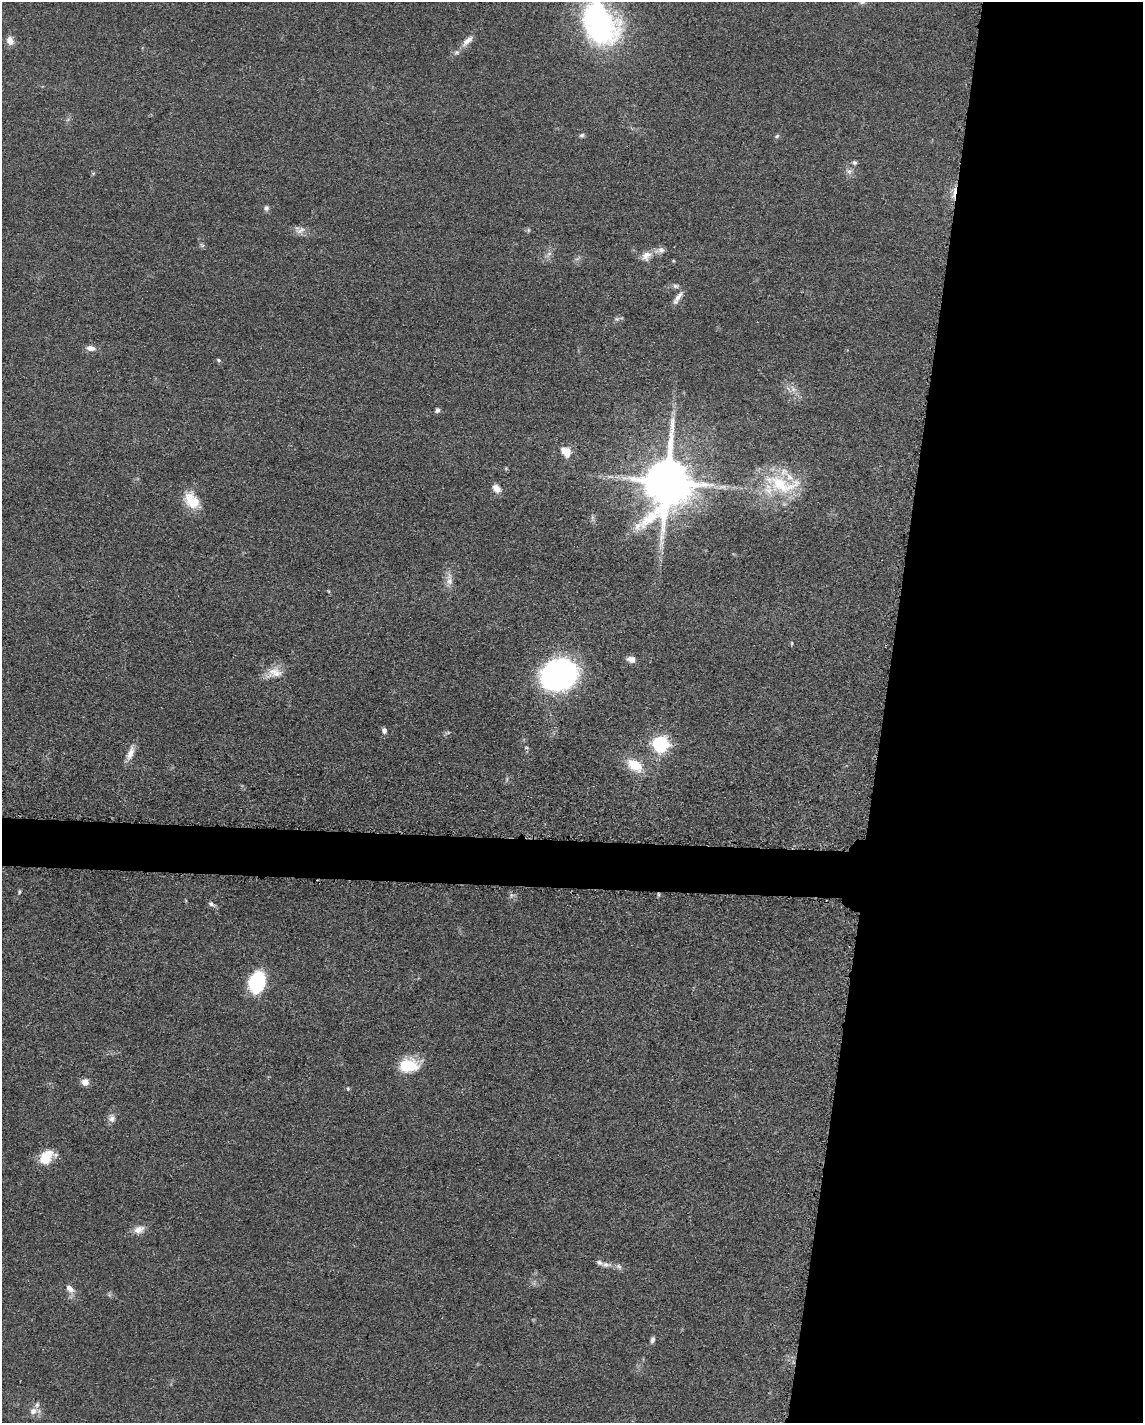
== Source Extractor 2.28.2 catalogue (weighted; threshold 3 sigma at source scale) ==
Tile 8 of 4 x 3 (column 4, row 2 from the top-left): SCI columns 3438-4578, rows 1650-3070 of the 4592 x 4659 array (HDU 1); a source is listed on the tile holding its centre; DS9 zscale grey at full resolution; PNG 1145 x 1425 px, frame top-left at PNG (2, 2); no overlay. Shown black and unused: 25% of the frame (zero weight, under 3 of 5 exposures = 4% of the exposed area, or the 3 px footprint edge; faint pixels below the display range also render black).
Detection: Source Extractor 2.28.2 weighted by HDU 2 'WHT'; one run over the whole footprint, this tile lists its part. Background 0.0477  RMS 0.0055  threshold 0.0247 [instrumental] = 3 sigma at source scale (4.5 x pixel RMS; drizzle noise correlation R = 1.50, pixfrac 1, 0.05/0.05 arcsec/px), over >= 5 px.
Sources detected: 55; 2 too faint to see at this stretch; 1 cosmic-ray / hot-pixel residue — not listed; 3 inside a brighter listed object's ellipse — not listed separately; the other 49 listed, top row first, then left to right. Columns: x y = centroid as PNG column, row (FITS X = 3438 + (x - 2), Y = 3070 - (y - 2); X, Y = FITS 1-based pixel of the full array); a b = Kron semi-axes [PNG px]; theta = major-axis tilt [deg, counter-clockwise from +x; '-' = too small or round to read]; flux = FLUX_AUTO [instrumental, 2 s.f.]
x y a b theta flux
862 2 8 5 -1 1.3
600 25 32 22 -59 160
10 40 10 8 -73 4.2
467 41 20 7 42 4.7
582 135 6 5 - 1.1
777 136 6 5 - 0.91
854 162 6 5 - 1.1
849 171 8 6 67 1.9
93 173 5 3 - 0.68
266 208 7 6 - 1.5
300 230 15 7 30 3.1
202 245 8 4 -44 1
661 250 12 8 4 2.9
549 254 7 4 19 1.3
646 256 16 11 40 5.1
675 286 8 6 -2 1.4
678 298 18 6 55 3.5
91 348 13 7 -8 3.1
218 360 6 4 -22 0.89
437 410 6 5 - 1.6
565 451 16 11 -49 6.6
668 482 16 13 76 3100
782 484 55 23 -12 36
497 488 12 8 -46 3.7
192 500 23 16 -49 12
449 580 21 7 -90 4.6
792 643 5 3 - 0.62
631 659 10 7 -14 3.6
275 672 21 14 0 7.6
559 674 30 25 28 150
384 730 8 6 -76 1.7
448 733 6 4 19 0.79
660 744 7 6 - 140
526 748 6 3 1 0.64
130 753 20 8 68 4.7
635 765 23 13 -33 13
19 892 6 4 -85 0.73
211 904 9 5 -26 1.4
257 982 20 14 74 35
409 1065 22 15 2 18
85 1082 7 7 - 3.9
348 1089 5 5 - 0.67
112 1118 11 9 82 2.7
47 1157 20 14 41 11
139 1229 16 10 19 4.7
606 1265 17 7 -4 3.6
70 1289 12 7 -43 3.6
652 1340 8 5 78 1.6
33 1411 11 9 28 3.5
Isophote crosses this tile's border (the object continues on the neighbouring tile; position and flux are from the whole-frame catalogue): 2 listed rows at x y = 862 2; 600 25